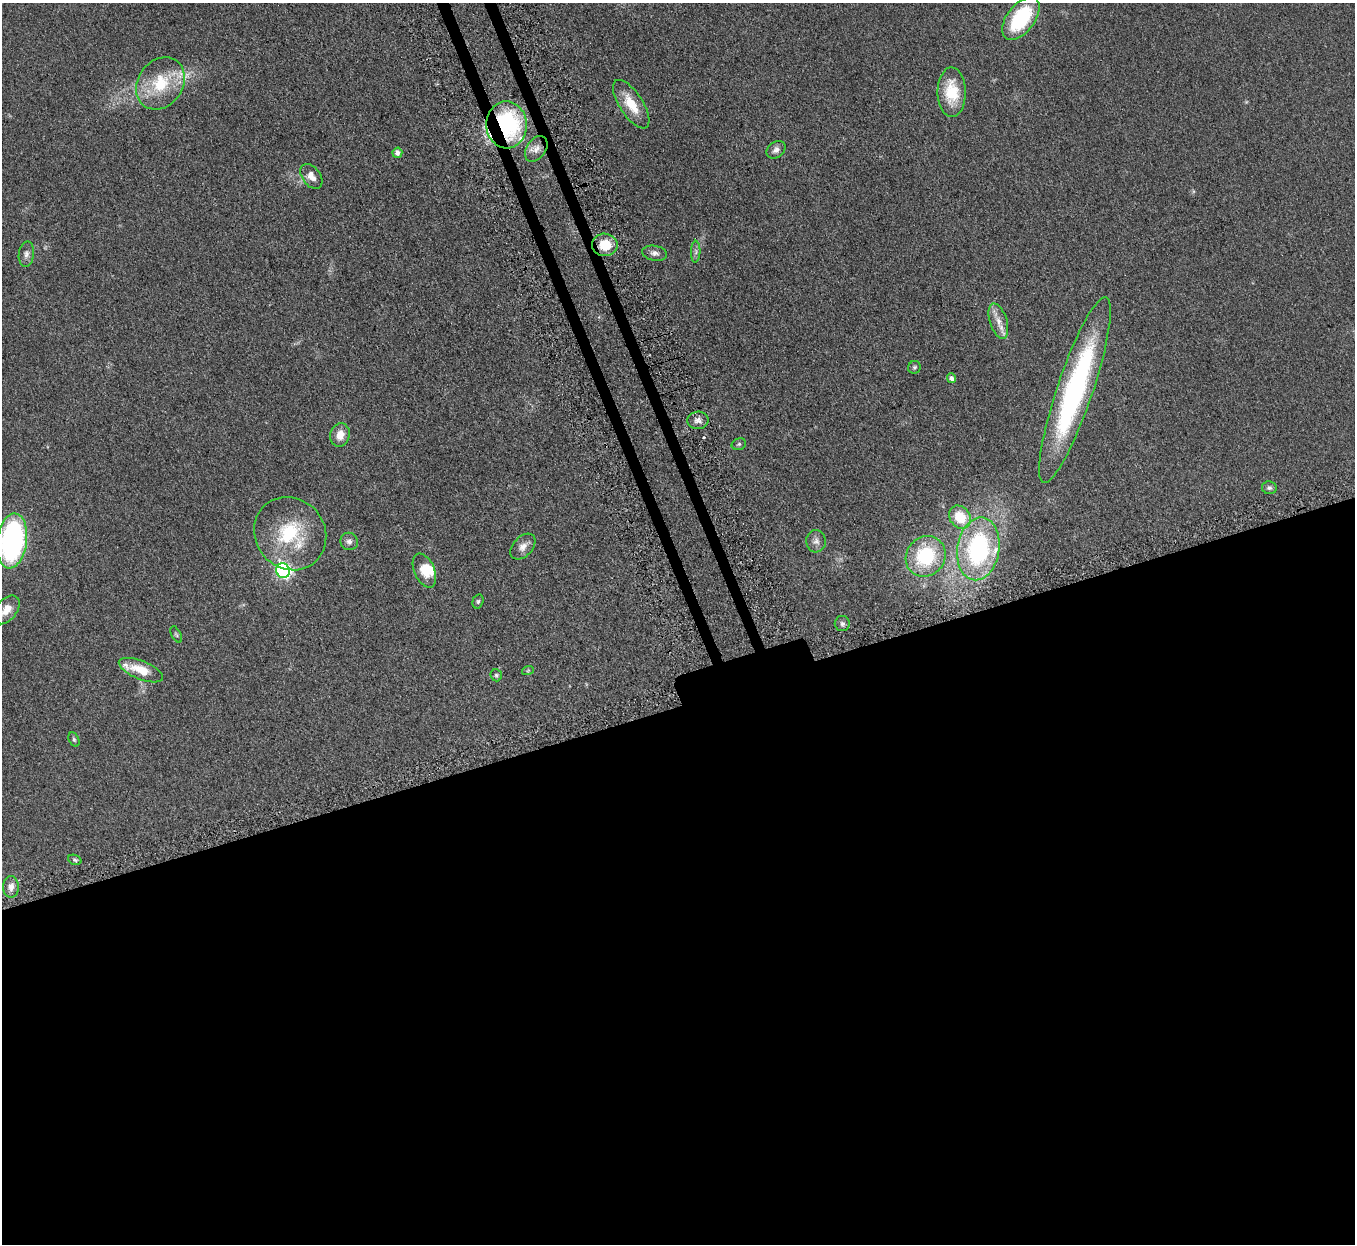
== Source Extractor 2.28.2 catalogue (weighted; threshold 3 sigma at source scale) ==
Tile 15 of 4 x 4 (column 3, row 4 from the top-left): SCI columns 2762-4114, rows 324-1565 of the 5523 x 5490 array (HDU 1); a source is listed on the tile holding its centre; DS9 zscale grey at full resolution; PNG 1357 x 1246 px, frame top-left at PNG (2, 3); each listed source drawn as its Kron ellipse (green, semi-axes under 4 px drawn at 4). Shown black and unused: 45% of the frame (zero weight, under 3 of 5 exposures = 4% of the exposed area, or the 3 px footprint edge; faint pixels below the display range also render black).
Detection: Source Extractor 2.28.2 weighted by HDU 2 'WHT'; one run over the whole footprint, this tile lists its part. Background 0.0774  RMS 0.0073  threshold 0.0329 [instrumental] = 3 sigma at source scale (4.5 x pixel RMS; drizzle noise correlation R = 1.50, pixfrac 1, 0.05/0.05 arcsec/px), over >= 5 px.
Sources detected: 46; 1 cosmic-ray / hot-pixel residue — neither listed nor drawn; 4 inside a brighter listed object's ellipse — not listed separately; the other 41 listed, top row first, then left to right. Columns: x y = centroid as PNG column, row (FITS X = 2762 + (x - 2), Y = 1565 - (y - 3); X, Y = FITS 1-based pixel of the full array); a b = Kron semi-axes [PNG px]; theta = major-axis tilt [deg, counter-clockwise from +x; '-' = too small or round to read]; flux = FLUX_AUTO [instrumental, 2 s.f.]
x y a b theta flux
1021 18 25 14 52 50
160 83 28 22 55 31
952 92 24 14 -89 24
631 104 28 11 -57 16
506 125 23 20 -87 89
536 149 14 9 55 5.5
776 150 10 8 36 3.1
397 153 5 5 - 2.6
311 176 14 9 -53 5.7
605 245 13 11 0 14
696 252 11 4 88 2.1
655 253 12 7 -10 3.2
26 254 12 7 83 3.2
998 321 18 8 -72 7.1
914 367 6 6 - 1.3
951 378 5 4 - 2
1075 390 98 18 71 150
698 420 10 8 3 3.5
340 435 12 9 74 8
739 444 7 5 17 1.3
1269 488 7 6 - 1.7
960 517 12 10 -54 19
290 534 38 34 -49 45
12 541 27 15 83 150
349 541 9 8 - 2.9
816 541 11 9 -89 3.5
523 547 15 9 46 4.8
978 549 31 21 81 98
926 556 21 19 48 44
283 571 7 6 - 170
424 571 18 10 -66 11
478 601 7 5 74 1.2
6 610 16 10 51 7.6
842 624 7 7 - 2.1
176 634 9 4 -63 1.4
141 670 23 9 -22 15
528 670 6 3 20 0.83
496 675 6 5 - 1.1
74 739 7 5 -63 1.2
75 860 7 5 -21 1.2
11 887 10 8 -89 4.3
Overlapping masked pixels (flux is a lower limit): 2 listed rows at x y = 506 125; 605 245
Isophote crosses this tile's border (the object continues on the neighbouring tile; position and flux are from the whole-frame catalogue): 1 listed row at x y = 12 541